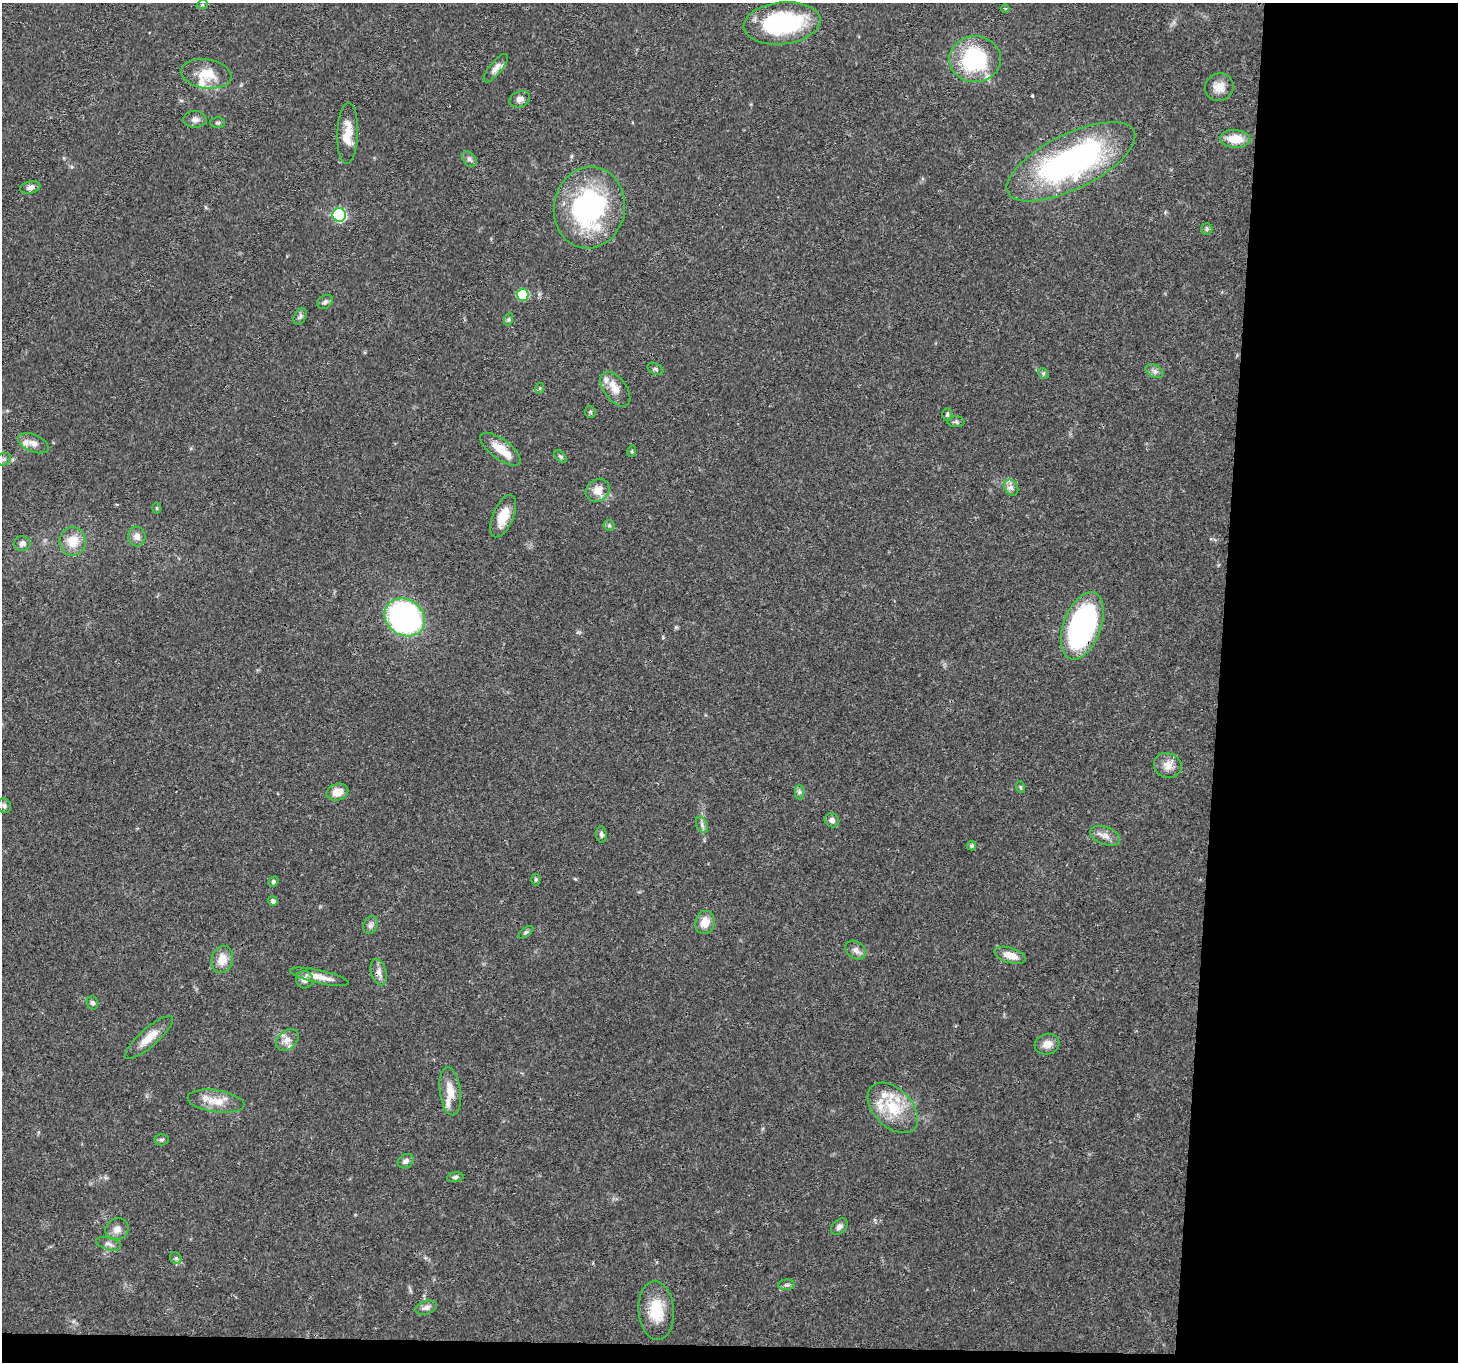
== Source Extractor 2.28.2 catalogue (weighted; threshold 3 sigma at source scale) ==
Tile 9 of 3 x 3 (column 3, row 3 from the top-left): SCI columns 2917-4372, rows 157-1516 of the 4380 x 4454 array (HDU 1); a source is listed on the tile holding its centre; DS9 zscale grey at full resolution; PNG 1460 x 1364 px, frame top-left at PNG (2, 3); each listed source drawn as its Kron ellipse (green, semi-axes under 4 px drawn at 4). Shown black and unused: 18% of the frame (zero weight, under 3 of 4 exposures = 6% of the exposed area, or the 3 px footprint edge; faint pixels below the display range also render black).
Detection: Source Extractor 2.28.2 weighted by HDU 2 'WHT'; one run over the whole footprint, this tile lists its part. Background 0.0815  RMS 0.0035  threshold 0.0158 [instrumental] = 3 sigma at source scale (4.5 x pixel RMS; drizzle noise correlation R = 1.50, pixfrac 1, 0.05/0.05 arcsec/px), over >= 5 px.
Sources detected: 94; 10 inside a brighter listed object's ellipse — not listed separately; the other 84 listed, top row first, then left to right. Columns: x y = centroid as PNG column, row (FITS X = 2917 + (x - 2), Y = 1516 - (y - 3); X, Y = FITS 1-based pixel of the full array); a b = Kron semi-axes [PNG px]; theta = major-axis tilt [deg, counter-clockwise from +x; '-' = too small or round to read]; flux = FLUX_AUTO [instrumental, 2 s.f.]
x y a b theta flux
202 5 6 3 18 0.41
1005 8 4 3 - 0.31
782 23 38 21 6 40
975 59 26 23 1 34
496 68 17 6 51 2
206 74 25 14 -8 7.8
1219 87 14 13 - 3.8
520 99 10 8 22 1.9
195 119 11 8 -4 1.7
217 123 7 5 -1 0.7
348 133 31 10 88 6.2
1235 139 15 9 -4 6.6
469 159 9 6 -49 1
1071 162 70 27 26 100
30 187 10 6 11 1.6
589 208 41 35 80 59
339 215 7 6 - 52
1207 229 6 5 - 0.68
523 295 6 6 - 19
325 302 8 6 37 0.94
300 317 9 5 63 0.93
509 319 6 4 71 0.56
655 369 8 5 -27 0.81
1155 371 9 6 -27 1.2
1043 373 6 4 -44 0.59
540 388 5 3 - 0.4
615 389 20 11 -52 4.6
590 412 6 5 - 0.59
947 414 6 5 - 0.57
956 422 8 5 -3 0.79
33 443 16 8 -23 2.6
501 449 24 10 -37 6.5
632 451 6 3 72 0.44
561 457 7 4 -44 0.63
3 459 8 6 20 0.9
1011 487 8 6 -55 1.3
598 491 12 11 - 3.7
157 508 6 4 -90 0.37
503 516 22 10 67 6.5
609 525 5 5 - 0.64
137 537 10 9 - 2.1
73 541 14 13 - 6.3
22 544 8 7 - 1.6
405 617 21 18 -34 96
1082 626 35 18 70 81
1168 765 14 12 -21 3.3
1020 787 6 4 -71 0.44
337 792 11 8 16 4
799 792 7 4 90 0.76
4 806 7 6 - 1
832 820 7 7 - 1.5
702 825 8 5 -67 1.1
601 835 8 5 -84 0.88
1105 836 16 8 -20 2.6
971 846 4 4 - 0.71
536 879 6 4 89 0.44
273 882 5 4 - 0.69
273 901 5 4 - 1
705 922 12 10 74 4.1
371 925 9 7 67 1.2
526 932 8 4 35 0.67
856 950 11 8 -33 1.8
1010 955 16 7 -17 4.5
222 959 14 10 76 4.6
379 972 13 7 -74 2
319 977 30 6 -13 4.3
304 980 9 8 - 2.3
92 1003 7 5 -70 0.87
149 1037 31 9 41 5.2
287 1040 13 9 44 2.6
1047 1044 12 10 16 3.3
450 1091 24 10 -83 5.4
216 1101 28 11 -8 5.8
893 1108 30 19 -45 13
162 1140 7 5 1 0.7
406 1161 8 6 32 1.3
455 1177 8 5 8 0.79
839 1227 9 6 44 1.4
117 1229 12 10 34 2.6
109 1244 13 6 -17 1.4
176 1258 6 5 - 0.73
786 1285 8 5 6 0.82
426 1308 11 6 17 1.5
656 1311 29 17 -86 11
Overlapping masked pixels (flux is a lower limit): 2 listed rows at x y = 1071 162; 1082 626